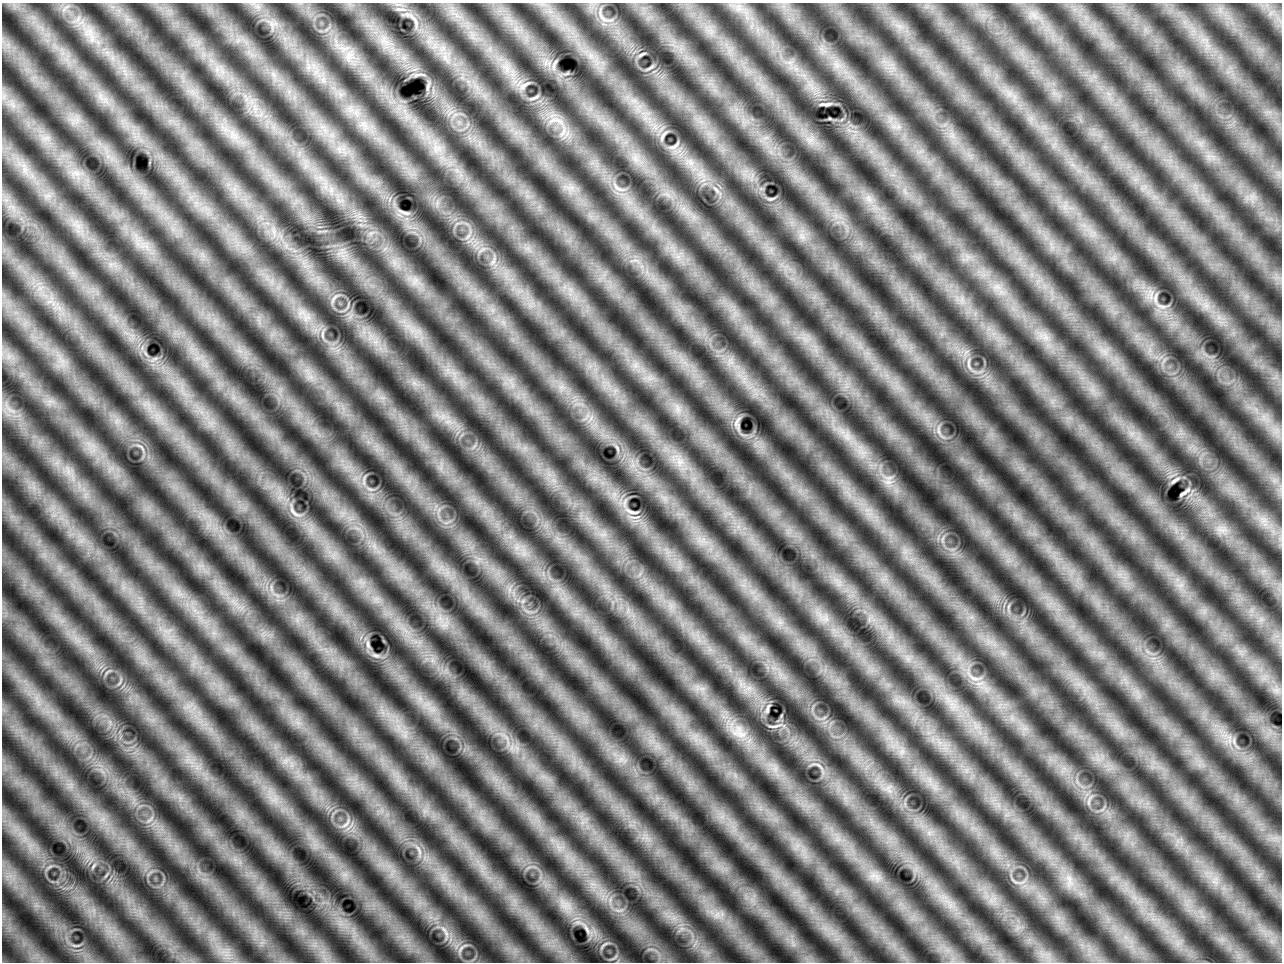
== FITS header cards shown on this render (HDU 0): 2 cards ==
NAXIS1  =                 1280
NAXIS2  =                  960

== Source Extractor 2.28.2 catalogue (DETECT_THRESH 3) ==
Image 1280 x 960 px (HDU 0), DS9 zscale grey, 1 PNG px = 1 image px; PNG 1284 x 964 px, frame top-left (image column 1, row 960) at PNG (2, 3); no overlay
Background 98.4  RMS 20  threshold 60.8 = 3 sigma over >= 5 px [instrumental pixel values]
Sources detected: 12; all 12 listed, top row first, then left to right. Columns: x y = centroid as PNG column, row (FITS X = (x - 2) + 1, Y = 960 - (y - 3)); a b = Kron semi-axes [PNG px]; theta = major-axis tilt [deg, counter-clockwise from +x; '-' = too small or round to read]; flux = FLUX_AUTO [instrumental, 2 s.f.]
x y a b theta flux
534 98 12 3 28 2200
826 104 15 3 -1 2900
663 135 13 4 58 3400
674 146 15 5 32 4000
716 189 9 3 -45 2900
405 213 13 4 -18 4200
1174 480 10 4 36 3000
1184 493 9 2 36 2900
633 512 17 4 -8 4200
368 644 10 4 -89 3700
768 708 13 4 74 3300
741 734 8 7 - 8200